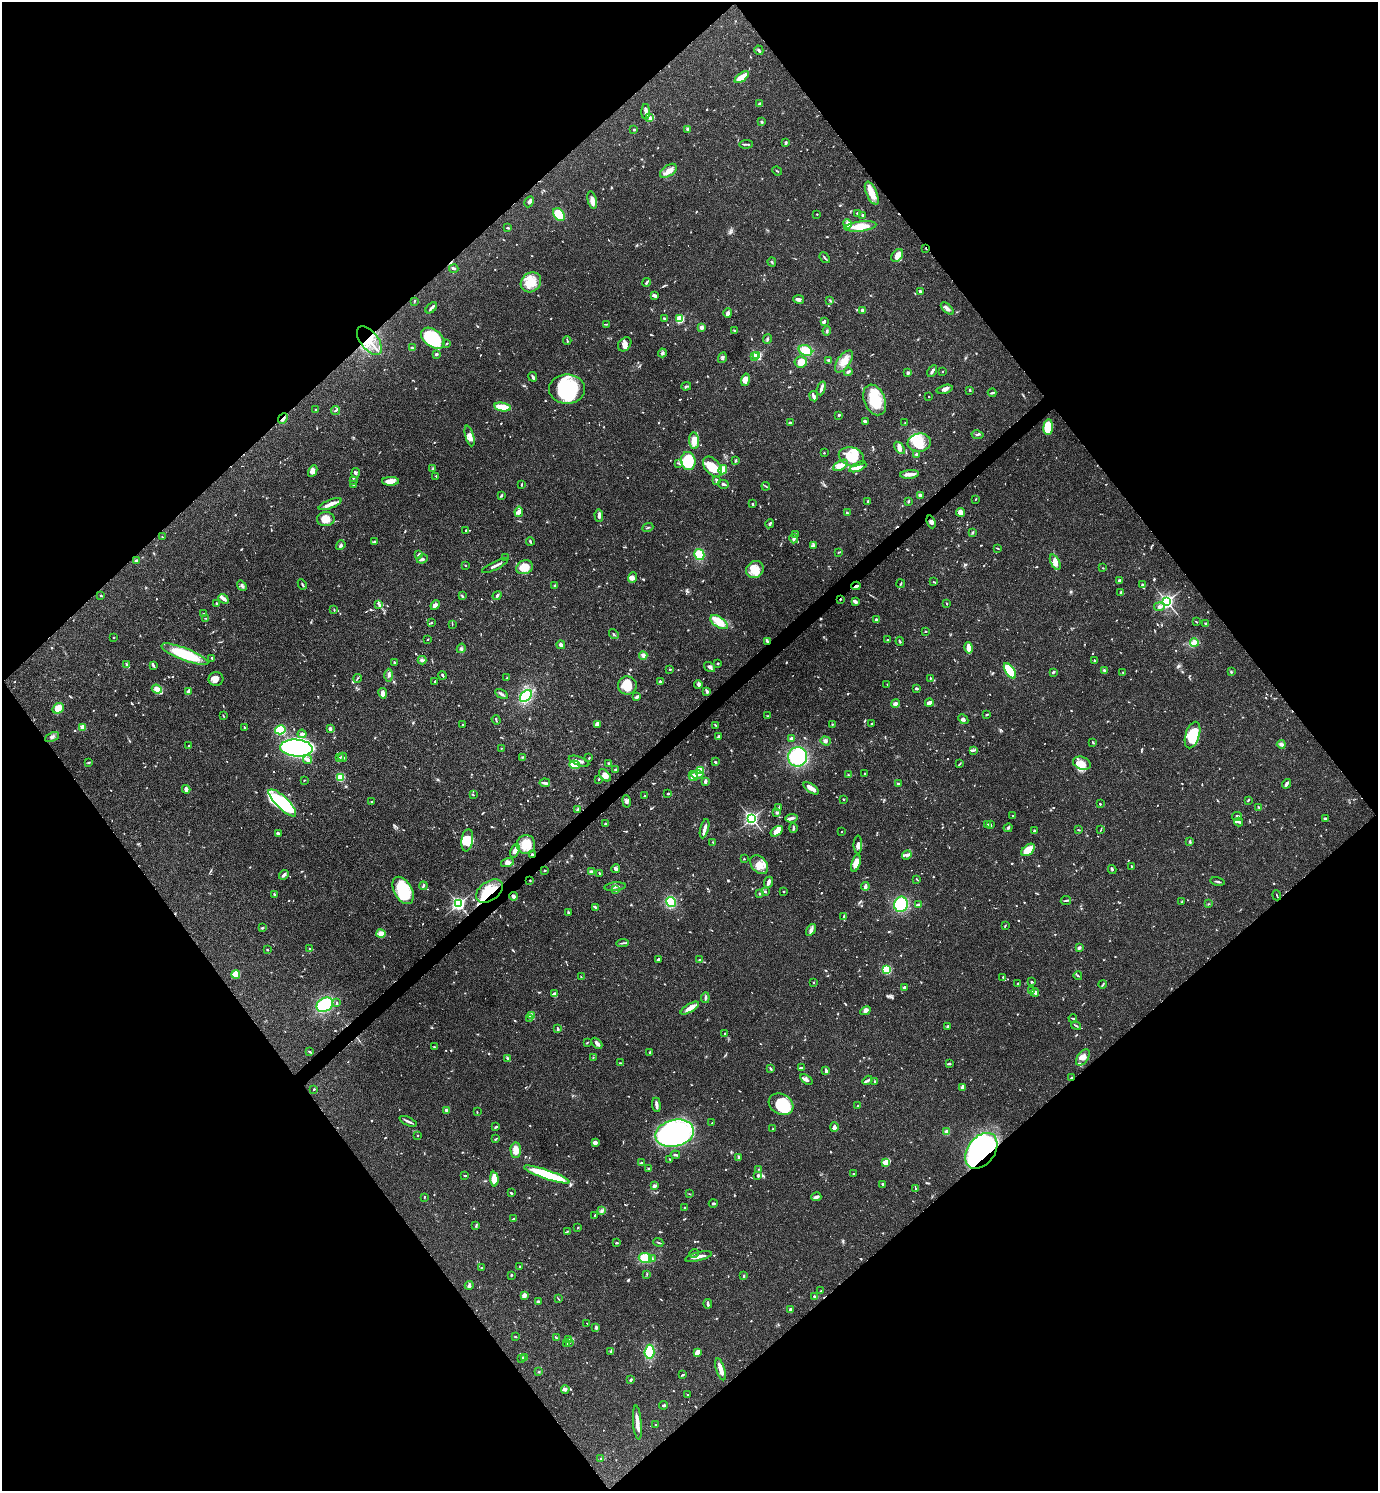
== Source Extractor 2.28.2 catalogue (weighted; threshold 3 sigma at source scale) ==
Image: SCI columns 300-5800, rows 2-5957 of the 5958 x 5961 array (HDU 1 of 3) = the unmasked area's bounding box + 8 px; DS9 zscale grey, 4 x 4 block average (1 PNG px = mean of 4 x 4 image px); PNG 1380 x 1493 px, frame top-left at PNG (2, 2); each listed source drawn as its Kron ellipse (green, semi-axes under 4 px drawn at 4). Shown black and unused: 50% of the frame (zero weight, under 3 of 4 exposures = <1% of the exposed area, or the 3 px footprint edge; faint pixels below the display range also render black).
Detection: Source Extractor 2.28.2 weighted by HDU 2 'WHT'. Background 0.0392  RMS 0.0026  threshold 0.0116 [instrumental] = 3 sigma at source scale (4.5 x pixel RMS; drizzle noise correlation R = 1.50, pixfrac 1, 0.05/0.05 arcsec/px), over >= 5 px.
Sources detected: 1092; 5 too faint to see at this stretch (4 x 4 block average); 10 inside a brighter object's white glare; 3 cosmic-ray / hot-pixel residue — neither listed nor drawn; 33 coinciding with a brighter row at this scale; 78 inside a brighter listed object's ellipse — not listed separately; of the other 963, all 500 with FLUX_AUTO >= 1.02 (the completeness limit of this list) listed and drawn (463 fainter detections not listed), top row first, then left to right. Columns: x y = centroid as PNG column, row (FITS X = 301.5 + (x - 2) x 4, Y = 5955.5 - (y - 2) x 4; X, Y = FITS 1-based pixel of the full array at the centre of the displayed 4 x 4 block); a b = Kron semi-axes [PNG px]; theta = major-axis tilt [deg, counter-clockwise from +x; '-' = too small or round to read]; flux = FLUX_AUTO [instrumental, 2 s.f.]
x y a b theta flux
759 50 5 2 - 3.4
742 77 8 4 37 23
759 104 3 2 - 5.1
646 112 8 3 90 4.8
650 118 4 2 - 2.3
762 122 3 2 - 1.6
688 129 4 3 - 2.9
634 130 2 2 - 2
786 143 3 2 - 4
746 144 7 2 3 2.4
668 171 9 5 35 11
777 171 5 2 - 1.7
872 193 12 5 -66 22
592 200 9 4 -77 7.5
529 202 6 2 62 4.3
858 213 2 2 - 5.5
817 214 2 2 - 1
559 215 7 5 -50 43
863 215 3 2 - 1.7
847 224 5 3 - 7.3
860 226 16 5 6 30
508 228 4 2 - 2.1
926 248 2 2 - 1.4
897 256 7 5 54 10
825 258 6 2 -50 2
772 262 4 2 - 1.8
454 268 5 2 - 3.4
531 282 11 9 45 27
646 283 4 2 - 2.7
920 291 3 2 - 2.6
655 296 4 4 - 3
799 299 5 3 - 4.4
830 300 3 2 - 2.1
414 301 3 2 - 1.5
431 308 7 2 43 3.9
947 308 8 3 -44 5.4
863 311 4 3 - 6.4
728 313 4 4 - 4
664 318 2 2 - 3.9
680 319 2 2 - 49
824 322 3 2 - 4.1
606 324 4 2 - 1.1
702 328 3 3 - 5.1
734 330 3 2 - 1.1
827 331 4 2 - 2.2
433 338 13 8 -37 95
767 339 5 2 - 1.8
369 341 17 9 -52 44
567 341 4 2 - 1.8
447 343 3 2 - 1.5
625 344 8 6 50 8.2
412 348 3 2 - 2
805 350 7 5 -27 24
662 353 4 3 - 3.1
436 354 2 2 - 8.1
757 355 2 2 - 110
755 357 2 2 - 11
722 358 5 3 - 3.1
829 360 3 3 - 1.8
844 361 13 6 54 17
801 362 6 5 - 18
932 371 6 2 60 5.3
848 372 4 2 - 3.7
942 372 2 2 - 1.3
908 373 2 2 - 11
533 377 5 2 - 3.8
745 380 6 4 75 13
686 386 5 2 - 2.3
821 388 7 2 72 4.6
567 389 18 15 0 120
945 389 8 4 14 5.8
970 390 2 2 - 2
992 393 4 2 - 2.3
814 396 5 3 - 5.4
929 397 2 2 - 1.9
875 400 16 10 -67 53
502 407 8 2 -10 54
316 410 2 2 - 5.8
335 411 4 2 - 2
839 415 2 2 - 2.4
283 418 6 2 49 5.9
865 421 3 2 - 4.2
790 423 4 2 - 1.8
905 423 3 2 - 1.2
1048 427 7 5 83 55
977 435 6 2 -11 2.3
470 436 10 4 -75 7.1
694 441 8 5 -85 14
919 443 12 9 7 24
899 448 7 4 -55 6.3
824 453 2 2 - 1.1
916 455 3 3 - 2
851 457 13 9 -17 41
736 460 3 2 - 2.3
688 461 9 7 -83 67
679 463 2 2 - 1.3
840 465 8 4 30 12
712 467 12 7 -47 35
858 467 9 4 24 11
433 469 2 2 - 1.4
723 470 5 4 - 22
313 471 6 3 62 5.1
356 473 5 3 - 3.6
910 474 9 2 6 15
436 476 3 2 - 1.5
717 480 3 2 - 2.4
353 481 3 2 - 1
390 481 8 4 0 13
521 484 4 2 - 1.2
723 484 5 2 - 4.7
353 485 2 2 - 2.1
766 486 4 2 - 1.5
920 495 3 2 - 4.3
501 496 4 2 - 1.6
976 499 2 2 - 1
868 502 3 2 - 2.9
908 502 4 2 - 1.4
330 504 12 4 22 10
753 504 4 2 - 2
519 512 5 4 - 5.8
961 512 4 4 - 8.3
847 513 4 2 - 1.8
599 516 6 3 -86 5.6
326 519 9 7 1 15
931 522 6 3 -69 4
770 524 5 2 - 2.7
648 528 6 2 21 1.5
466 530 2 2 - 1.5
972 533 3 2 - 1.6
796 535 4 3 - 2.4
162 537 2 2 - 1.2
794 539 5 3 - 3.8
375 542 3 2 - 2.7
530 542 4 2 - 1.8
341 545 5 3 - 3.3
813 546 4 2 - 2
998 549 3 2 - 1.1
839 552 4 2 - 1
418 554 3 2 - 2
699 554 5 4 - 31
506 558 2 2 - 1
422 559 6 3 22 3
136 561 3 2 - 3.9
1055 562 8 4 -65 10
465 565 2 2 - 1.8
495 566 14 2 26 6.5
525 567 8 6 21 26
1103 568 2 2 - 1.1
755 570 9 8 - 23
633 578 5 3 - 6
1119 580 2 2 - 3.1
933 582 3 2 - 1.5
302 584 5 2 - 2.1
901 584 4 2 - 1.3
1142 584 3 2 - 1.6
242 586 5 3 - 3.8
555 586 3 2 - 3.9
856 586 4 2 - 3.9
1121 592 3 2 - 1.7
497 595 4 2 - 3
101 596 3 2 - 1.3
462 596 3 2 - 1.6
223 599 5 4 - 4.7
840 599 2 2 - 1.2
855 602 3 2 - 7.2
1167 602 3 3 - 350
947 603 3 2 - 1.2
216 604 3 2 - 1.1
379 604 4 2 - 2.7
435 605 5 4 - 7.6
1159 607 5 2 - 4.7
334 610 2 2 - 1.4
204 613 2 2 - 1.2
206 618 3 2 - 1.3
876 620 3 2 - 2.9
719 622 10 5 -35 26
1197 622 3 2 - 1.2
431 623 2 2 - 2.1
1206 624 3 2 - 1.8
452 625 3 2 - 1
925 631 2 2 - 1.2
614 634 5 2 - 1.7
113 637 2 2 - 2.5
428 639 2 2 - 1.1
888 640 3 2 - 1.4
900 641 5 2 - 1.5
767 642 4 3 - 2.7
1194 643 4 4 - 5.1
561 645 4 3 - 5
461 648 5 2 - 2.5
969 648 6 2 -77 18
185 654 25 6 -21 80
643 656 4 3 - 4.6
212 658 3 2 - 2.1
422 660 4 3 - 3.2
1094 660 3 2 - 1.1
394 663 2 2 - 2.9
718 663 2 2 - 2
127 665 3 2 - 1.7
153 665 4 3 - 2.2
710 667 6 3 -33 4.4
670 669 2 2 - 1.3
1104 670 3 3 - 1.8
1010 671 9 4 -56 91
1053 672 3 2 - 2.2
1231 672 4 2 - 1.7
1123 673 3 2 - 1.5
389 675 6 2 -89 3
442 675 4 2 - 2.6
357 678 4 2 - 1.4
507 678 3 2 - 1.3
930 678 2 2 - 1.5
216 679 7 7 - 9.4
435 681 2 2 - 1.2
660 681 2 2 - 3.1
698 684 4 3 - 2.8
887 684 2 2 - 1.5
627 685 9 9 - 27
157 689 5 3 - 15
916 689 3 3 - 2.1
188 691 4 3 - 2.7
707 692 4 3 - 2.5
383 693 5 2 - 5.7
502 694 7 2 -32 3.8
526 696 7 4 45 54
637 697 4 3 - 2.6
896 703 4 3 - 5.6
929 703 4 3 - 8.1
58 708 6 5 - 18
987 714 3 2 - 1.8
223 716 4 2 - 1.1
768 716 3 2 - 1.1
963 719 6 3 -46 4.5
496 720 5 2 - 1.4
598 724 4 3 - 11
832 724 3 2 - 1.1
871 724 3 2 - 1.2
463 725 2 2 - 1.7
716 725 4 2 - 1.6
83 727 2 2 - 32
244 727 3 2 - 1.3
330 729 3 2 - 5.5
280 730 5 4 - 80
302 734 4 3 - 5.4
1193 735 14 7 72 59
719 736 3 2 - 5
52 737 7 3 25 3.7
791 738 3 2 - 4.2
825 741 5 4 - 3.9
1093 743 3 2 - 1.2
1281 744 4 3 - 4.6
189 746 4 2 - 3.4
296 748 16 8 -5 600
501 748 3 2 - 1
973 750 3 2 - 2.3
340 757 3 2 - 1.1
343 757 4 2 - 2.7
522 757 2 2 - 1.2
798 757 10 9 - 110
589 758 2 2 - 1.5
308 759 4 3 - 5.8
579 761 11 3 -20 6.8
89 762 3 2 - 1.5
715 762 2 2 - 2
1082 763 9 6 -20 13
609 764 2 2 - 4.4
960 764 3 2 - 1.4
574 765 5 3 - 37
615 770 3 2 - 2
700 771 4 3 - 60
864 773 2 2 - 1.5
605 775 7 4 -46 8.8
697 775 6 4 -1 5
848 775 2 2 - 1.1
693 776 5 4 - 8.5
341 777 4 3 - 34
599 779 3 2 - 1.3
304 780 2 2 - 1
705 782 4 2 - 3.6
545 783 5 3 - 3.4
898 784 3 2 - 2.4
1286 784 5 2 - 4.9
811 788 9 3 -37 15
186 789 4 2 - 9.3
668 794 3 2 - 1.8
473 795 3 2 - 1.1
644 796 2 2 - 1.6
843 799 2 2 - 1.9
1248 800 3 2 - 1.3
626 801 6 3 -80 4
372 802 3 2 - 1.7
282 803 18 6 -45 66
1100 804 2 2 - 1.3
1259 807 4 2 - 1.7
779 808 3 2 - 1.6
577 810 3 3 - 2.2
777 812 4 2 - 1.8
1013 816 2 2 - 1.4
1237 816 5 3 - 4.3
792 818 6 3 6 5.8
1325 818 3 2 - 4.1
752 819 3 3 - 340
1239 822 4 2 - 2.6
606 823 4 2 - 2.4
987 824 2 2 - 1.1
991 825 3 2 - 1.4
793 828 5 2 - 2.2
1008 828 4 2 - 2.2
704 829 10 2 76 8.2
1079 830 3 2 - 1
1101 830 4 2 - 1
777 831 7 4 33 15
1034 831 3 2 - 3
842 832 2 2 - 1.1
278 833 3 2 - 3.5
467 840 11 5 81 20
713 842 3 2 - 1
1190 842 4 2 - 2
526 844 9 9 - 33
858 845 9 4 90 7.3
515 850 7 4 68 8.3
1028 850 8 5 40 30
532 855 3 2 - 3.5
907 855 5 3 - 3.7
744 859 2 2 - 1.2
507 862 6 4 16 6.6
856 863 9 3 74 18
759 865 10 7 -49 16
1132 866 2 2 - 1.9
616 869 4 4 - 3.8
1112 870 4 2 - 2
544 871 3 2 - 1.1
591 872 4 3 - 4.2
599 873 2 2 - 1.9
284 875 5 2 - 4.5
916 879 3 2 - 1
530 880 2 2 - 1.1
769 882 5 3 - 5.9
1217 882 7 2 -11 2.8
423 886 4 2 - 2.6
865 886 4 2 - 5.1
615 887 11 3 6 5.6
403 890 15 9 -61 70
615 890 2 2 - 1.2
489 891 15 9 35 46
765 891 3 2 - 1.2
783 891 2 2 - 1.3
274 894 3 2 - 1.6
759 894 3 2 - 2
1277 895 5 2 - 1.2
513 896 4 3 - 5.2
1066 901 5 2 - 1.9
671 902 5 4 - 59
1181 902 3 2 - 1.3
459 904 3 3 - 320
901 904 8 7 - 77
1208 904 2 2 - 1.1
918 905 3 2 - 4
595 907 4 2 - 2.9
568 912 2 2 - 2
844 916 3 2 - 1.7
1005 925 3 2 - 1.3
262 928 3 2 - 1.6
811 930 6 3 56 4.5
381 933 4 4 - 13
623 943 6 2 4 2.9
1079 948 3 3 - 3
310 949 3 2 - 2.1
267 950 2 2 - 1.3
659 959 3 3 - 2.2
699 960 2 2 - 3.9
887 970 4 3 - 36
236 974 4 3 - 34
1078 976 4 2 - 1.9
581 977 2 2 - 1.3
1003 977 2 2 - 1.2
1032 982 2 2 - 2.8
813 983 2 2 - 1.1
1018 984 2 2 - 2.8
1103 984 4 2 - 1.6
904 987 2 2 - 4.3
1031 991 3 3 - 4.7
1035 992 4 3 - 4.4
554 994 4 3 - 3.7
705 998 5 2 - 2.4
337 1003 2 2 - 1.7
325 1005 9 6 31 110
690 1008 10 4 30 12
866 1011 6 3 28 4
532 1015 4 3 - 2.7
530 1018 2 2 - 1.4
1073 1018 4 2 - 1.8
948 1026 3 2 - 1.4
1076 1026 5 2 - 1.8
558 1028 3 2 - 1.9
725 1033 2 2 - 1.2
587 1043 3 2 - 1.3
597 1043 6 3 -45 5.2
434 1047 4 2 - 1.9
310 1052 3 2 - 1.2
649 1053 2 2 - 2.2
1083 1057 9 5 53 11
508 1058 3 2 - 3
593 1058 4 2 - 1.2
620 1063 3 2 - 1.1
949 1064 4 2 - 2.2
801 1068 4 2 - 1.6
771 1069 4 2 - 2.3
826 1071 3 2 - 4.8
1071 1078 2 2 - 1.2
806 1080 7 3 -34 5.5
868 1080 5 2 - 3.5
875 1081 2 2 - 2
962 1088 4 3 - 6.1
314 1089 2 2 - 2.3
781 1104 13 10 -29 70
656 1105 7 2 -82 6.4
858 1106 3 2 - 2.1
447 1110 3 2 - 1.8
477 1112 2 2 - 1.1
408 1121 9 2 -24 4.4
712 1123 2 2 - 1
496 1127 4 2 - 2.4
834 1127 5 3 - 7
773 1129 3 2 - 1
947 1132 2 2 - 47
675 1133 19 13 14 290
417 1135 2 2 - 1.4
496 1139 3 2 - 1.6
595 1143 3 3 - 7.3
516 1150 7 5 -88 14
981 1151 20 13 53 500
675 1155 5 2 - 2.9
739 1157 4 3 - 2.3
670 1159 3 2 - 1.1
886 1162 4 2 - 27
641 1163 2 2 - 1.9
648 1169 2 2 - 7.8
759 1169 4 2 - 1.3
853 1174 2 2 - 1.3
465 1175 3 2 - 2.4
547 1175 24 4 -19 100
758 1175 3 2 - 4.1
494 1179 7 3 -87 27
882 1184 2 2 - 1.8
654 1186 4 3 - 4.3
915 1188 4 2 - 1.2
511 1193 2 2 - 2.3
690 1194 3 2 - 1.1
424 1197 2 2 - 1.4
816 1197 5 3 - 4.4
713 1203 4 2 - 1.9
685 1208 3 2 - 2.1
602 1210 3 2 - 2.3
595 1215 3 2 - 1.6
513 1219 4 2 - 1.8
476 1226 3 2 - 1.5
578 1228 3 2 - 1.2
567 1231 3 2 - 1.1
658 1242 5 2 - 1.8
617 1243 3 2 - 1.9
694 1253 5 2 - 1.2
698 1256 14 2 13 11
645 1258 6 5 - 36
652 1259 3 2 - 2
520 1266 2 2 - 1.2
481 1268 2 2 - 2.1
647 1274 3 2 - 1.1
511 1275 3 2 - 1.7
744 1276 3 2 - 1.4
469 1285 4 2 - 2.7
821 1291 2 2 - 1
524 1295 3 3 - 6.8
814 1297 2 2 - 3.6
558 1299 4 2 - 1.2
538 1302 3 2 - 6.8
708 1304 4 2 - 4.4
790 1310 4 2 - 4.6
586 1323 2 2 - 2.5
596 1327 3 3 - 2.8
515 1337 3 2 - 1
556 1338 2 2 - 1.3
569 1339 3 2 - 1.8
569 1342 3 2 - 1.5
567 1343 3 2 - 2.1
611 1351 3 2 - 2.1
649 1352 7 5 85 44
697 1352 3 3 - 11
525 1357 2 2 - 16
521 1358 4 2 - 1.5
721 1369 11 3 -73 14
539 1372 2 2 - 1.3
682 1375 4 2 - 1.4
631 1380 3 2 - 2.1
565 1389 4 3 - 4.4
688 1395 2 2 - 4.5
664 1405 4 2 - 2
637 1423 17 3 -85 13
655 1425 2 2 - 1.2
601 1458 4 2 - 1.3
Overlapping masked pixels (flux is a lower limit): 10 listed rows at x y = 926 248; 369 341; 283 418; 856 586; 840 599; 767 642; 532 855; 489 891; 513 896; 981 1151
Diffuse or blended objects may show on this block-average render without a row.